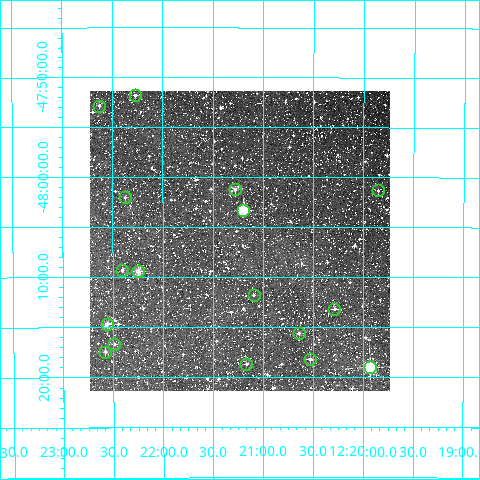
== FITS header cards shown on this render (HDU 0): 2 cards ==
NAXIS1  =                  300
NAXIS2  =                  300

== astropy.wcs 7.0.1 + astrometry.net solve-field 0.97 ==
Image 300 x 300 px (HDU 0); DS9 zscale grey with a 90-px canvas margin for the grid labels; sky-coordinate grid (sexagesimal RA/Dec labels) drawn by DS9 from the SOLVED WCS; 17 Tycho-2 reference stars matched to detected sources circled (green)
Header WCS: RA---TAN/DEC--TAN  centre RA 12:21:14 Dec -48:06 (185.31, -48.11 deg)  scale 6 arcsec/px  FOV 30.0' x 30.0'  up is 0 deg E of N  parity normal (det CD < 0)
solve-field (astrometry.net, Tycho-2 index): VERIFIED the header's WCS against the Tycho-2 star catalogue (verified at 2 index scales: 9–16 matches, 0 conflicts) and refined it, rather than solving blind
Solved WCS: RA---TAN-SIP/DEC--TAN-SIP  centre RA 12:21:14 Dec -48:06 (185.31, -48.11 deg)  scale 6 arcsec/px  FOV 30.0' x 30.0'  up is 0 deg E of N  parity normal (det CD < 0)
The solver's refit moves the header's centre by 0.49 arcsec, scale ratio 0.9994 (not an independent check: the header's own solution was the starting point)
Tycho-2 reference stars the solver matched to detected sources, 17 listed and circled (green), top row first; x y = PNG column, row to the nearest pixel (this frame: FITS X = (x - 90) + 1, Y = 300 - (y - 91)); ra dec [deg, ICRS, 3 dp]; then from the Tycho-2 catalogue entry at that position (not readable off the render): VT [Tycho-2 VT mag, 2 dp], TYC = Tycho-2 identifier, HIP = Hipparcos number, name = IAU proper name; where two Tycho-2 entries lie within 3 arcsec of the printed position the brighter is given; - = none
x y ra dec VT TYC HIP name
135 95 185.568 -47.863 11.68 8234-24-1 - -
99 106 185.657 -47.881 11.45 8235-1082-1 - -
235 189 185.320 -48.021 10.58 8234-1598-1 - -
378 190 184.963 -48.022 11.87 8234-1064-1 - -
125 197 185.594 -48.034 11.94 8234-752-1 - -
243 210 185.299 -48.055 8.94 8234-1516-1 60245 -
122 270 185.601 -48.156 11.36 8234-1082-1 - -
138 271 185.561 -48.157 10.00 8234-2244-1 - -
254 295 185.273 -48.197 11.80 8234-1938-1 - -
334 309 185.071 -48.220 11.05 8234-1272-1 - -
107 324 185.641 -48.245 10.68 8235-432-1 - -
299 333 185.160 -48.261 11.43 8234-1676-1 - -
114 344 185.621 -48.278 11.54 8234-2392-1 - -
105 352 185.645 -48.291 10.66 8235-558-1 - -
310 359 185.132 -48.303 10.55 8234-2072-1 - -
246 364 185.291 -48.312 11.99 8234-2694-1 - -
370 367 184.982 -48.317 7.39 8234-2987-1 60134 -